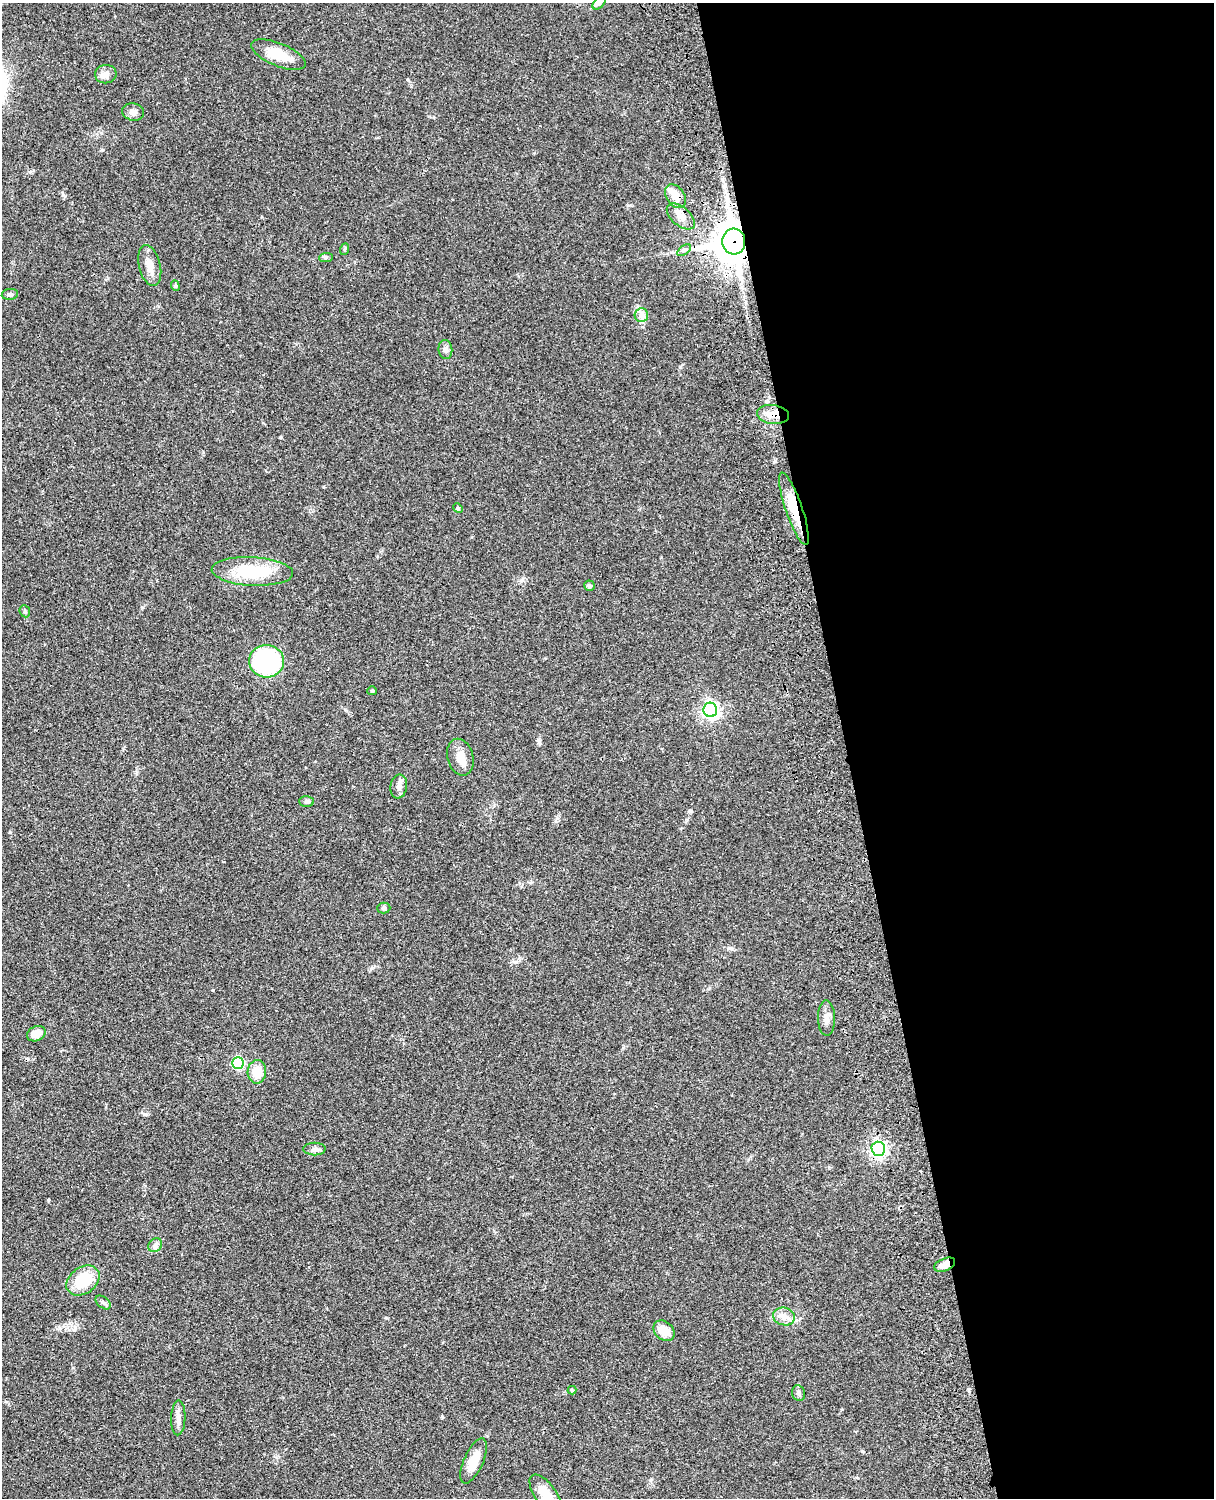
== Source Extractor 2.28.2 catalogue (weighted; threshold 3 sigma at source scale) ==
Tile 8 of 4 x 3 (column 4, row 2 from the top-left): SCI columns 3759-4970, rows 1773-3268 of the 5089 x 4927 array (HDU 1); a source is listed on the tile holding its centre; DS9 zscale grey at full resolution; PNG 1216 x 1500 px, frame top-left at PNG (2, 3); each listed source drawn as its Kron ellipse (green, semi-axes under 4 px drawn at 4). Shown black and unused: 30% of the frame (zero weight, under 3 of 4 exposures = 6% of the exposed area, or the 3 px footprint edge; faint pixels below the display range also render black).
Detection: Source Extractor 2.28.2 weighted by HDU 2 'WHT'; one run over the whole footprint, this tile lists its part. Background 0.0901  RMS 0.0061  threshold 0.0276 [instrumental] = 3 sigma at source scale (4.5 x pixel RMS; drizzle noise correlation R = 1.50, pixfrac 1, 0.05/0.05 arcsec/px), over >= 5 px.
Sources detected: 46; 1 inside a brighter listed object's ellipse — not listed separately; the other 45 listed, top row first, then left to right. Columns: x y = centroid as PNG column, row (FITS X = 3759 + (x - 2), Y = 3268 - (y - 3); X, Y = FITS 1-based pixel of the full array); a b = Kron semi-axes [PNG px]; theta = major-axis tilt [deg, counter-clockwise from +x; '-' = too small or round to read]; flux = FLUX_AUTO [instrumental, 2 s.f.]
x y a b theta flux
599 3 8 4 44 1.4
278 55 29 11 -22 15
106 74 11 9 7 3.4
133 112 11 8 -11 3.1
675 196 13 9 -56 7.1
681 216 17 9 -41 5.7
734 242 13 11 -85 1500
345 249 6 4 70 0.77
684 250 8 4 36 1.4
326 258 7 4 2 1.1
150 266 21 10 -76 7
175 286 5 4 - 0.78
10 294 8 5 9 1.3
641 315 7 6 - 2.2
445 349 9 7 -83 2.4
773 414 16 9 -7 7.4
458 508 5 4 - 0.75
794 509 38 8 -71 18
252 571 41 14 -3 32
589 586 5 5 - 1.2
25 611 6 5 - 1.1
267 661 17 16 - 77
372 691 5 4 - 0.73
710 710 7 7 - 220
460 757 19 13 -74 7.6
399 786 12 8 81 3.2
306 801 7 5 -2 1.6
384 908 6 5 - 1.2
826 1018 18 8 -89 4.1
36 1034 10 7 25 5.8
238 1063 6 5 - 48
257 1072 12 9 87 11
314 1149 11 6 1 2
878 1149 7 6 - 200
155 1245 7 6 - 1.9
945 1265 11 6 23 4.4
83 1281 18 13 35 21
103 1302 9 5 -41 1.4
784 1316 11 9 -16 4.1
664 1331 12 9 -44 7.5
572 1390 4 4 - 0.56
799 1393 8 6 -72 1.7
178 1418 17 7 88 3.7
474 1461 24 9 66 11
546 1494 23 10 -54 11
Overlapping masked pixels (flux is a lower limit): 6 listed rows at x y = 675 196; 734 242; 773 414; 794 509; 878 1149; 945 1265
Isophote crosses this tile's border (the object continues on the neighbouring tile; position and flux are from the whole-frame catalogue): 2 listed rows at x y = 599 3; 546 1494
Unlisted compact peaks at least as high as the median listed source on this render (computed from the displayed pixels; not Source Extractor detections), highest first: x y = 10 832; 63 195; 680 367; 142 607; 144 1114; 442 1416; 280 437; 386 1318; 862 1451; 30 172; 539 742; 372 968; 323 487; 59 1328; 522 580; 516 962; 557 818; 203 452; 623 1048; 730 948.